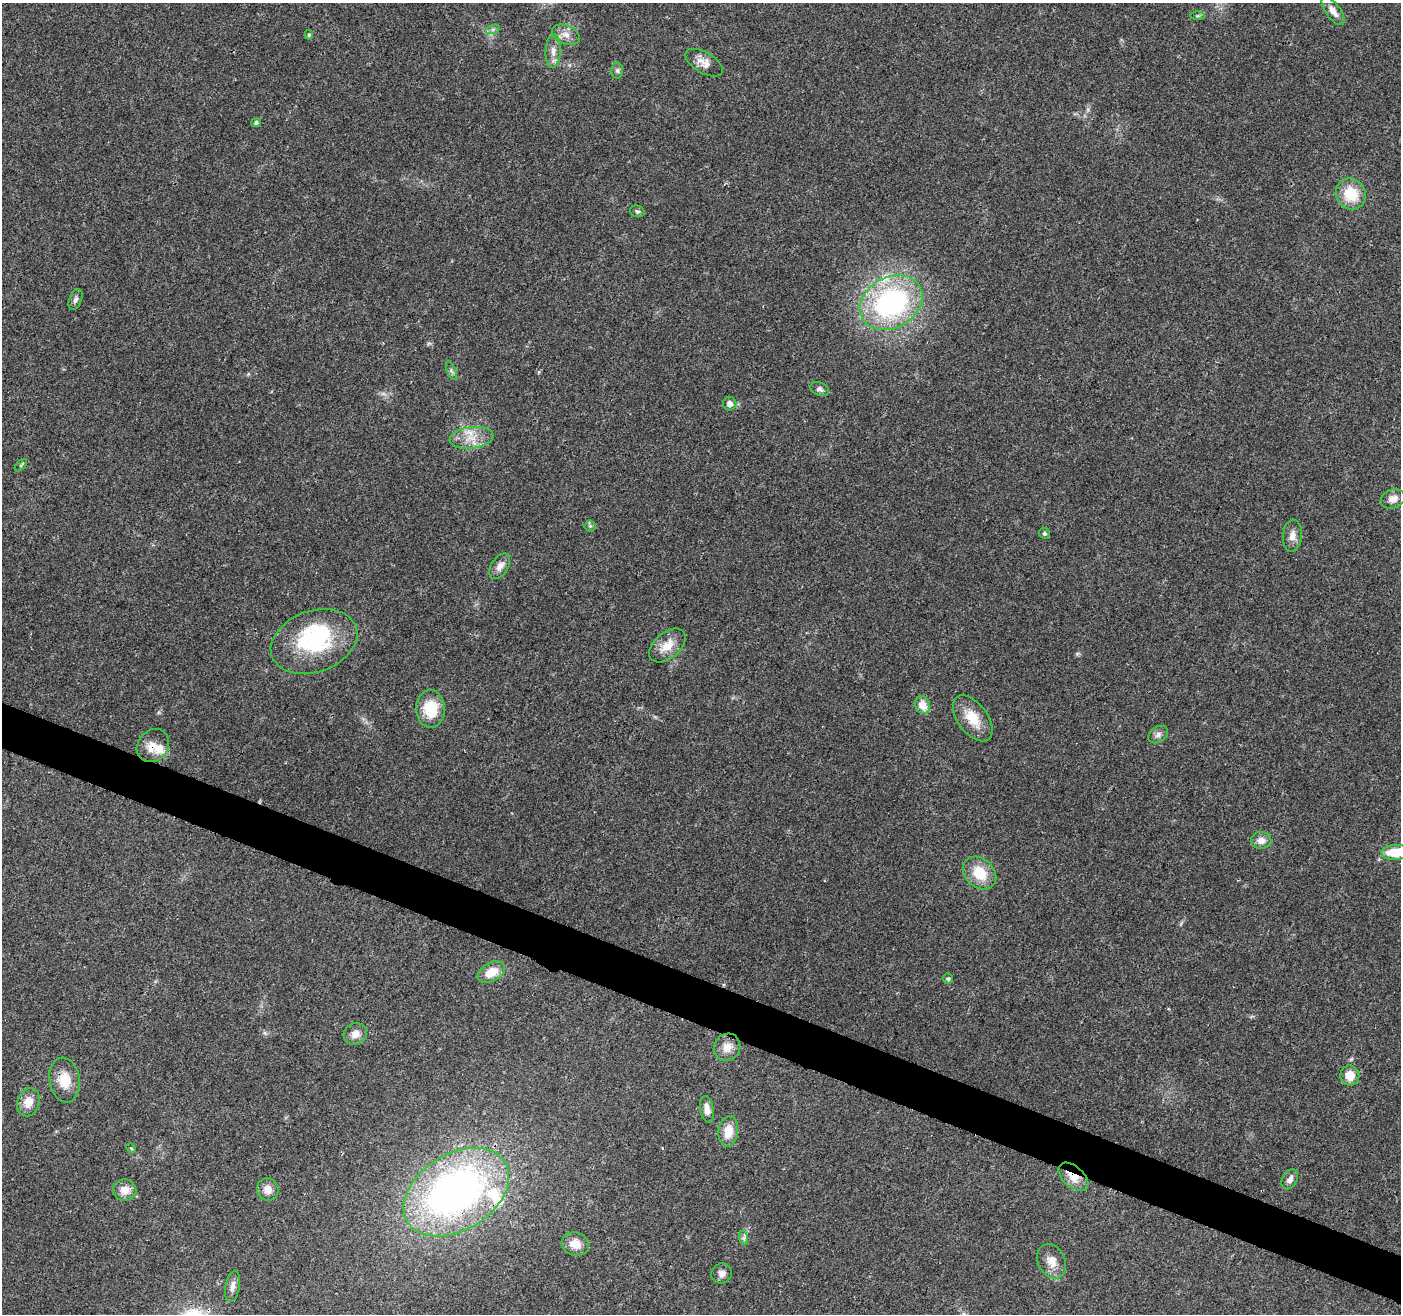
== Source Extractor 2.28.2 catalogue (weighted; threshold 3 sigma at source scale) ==
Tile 6 of 4 x 4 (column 2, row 2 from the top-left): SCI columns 1406-2804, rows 2836-4147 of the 5612 x 5735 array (HDU 1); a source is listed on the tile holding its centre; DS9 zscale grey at full resolution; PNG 1403 x 1316 px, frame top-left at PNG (2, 3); each listed source drawn as its Kron ellipse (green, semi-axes under 4 px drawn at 4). Shown black and unused: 4% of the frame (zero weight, under 3 of 4 exposures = <1% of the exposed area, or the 3 px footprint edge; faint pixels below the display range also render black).
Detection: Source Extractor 2.28.2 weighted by HDU 2 'WHT'; one run over the whole footprint, this tile lists its part. Background 0.0458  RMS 0.0038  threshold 0.017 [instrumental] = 3 sigma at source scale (4.5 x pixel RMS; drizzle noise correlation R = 1.50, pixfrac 1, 0.0396/0.0396 arcsec/px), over >= 5 px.
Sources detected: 59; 1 inside a brighter object's white glare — neither listed nor drawn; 5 inside a brighter listed object's ellipse — not listed separately; the other 53 listed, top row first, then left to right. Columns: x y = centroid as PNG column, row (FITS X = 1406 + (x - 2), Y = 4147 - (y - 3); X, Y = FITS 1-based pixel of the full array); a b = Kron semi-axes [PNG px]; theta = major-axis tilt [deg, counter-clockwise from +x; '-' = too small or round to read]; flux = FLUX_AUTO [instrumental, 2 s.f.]
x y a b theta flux
1333 11 17 7 -54 3.2
1197 16 7 4 0 0.53
493 29 7 4 19 0.82
309 35 5 4 - 0.48
566 35 14 9 -24 3.2
553 51 16 7 86 2.9
704 63 21 10 -31 3.7
617 70 8 6 -89 0.92
256 122 5 4 - 0.91
1351 194 16 14 -55 12
637 211 7 5 -18 0.71
75 299 11 6 66 1.3
891 303 33 25 29 74
451 371 10 3 -69 0.68
820 389 10 6 -24 1.3
730 404 7 6 - 2.1
472 438 22 11 7 6.2
21 465 7 4 45 0.53
1393 499 12 9 21 3
590 526 5 5 - 0.67
1044 533 6 5 - 0.78
1292 536 16 9 85 2.8
500 566 14 8 58 2.6
314 642 45 30 19 39
667 646 21 13 40 5.9
922 705 9 7 -63 4.9
430 709 19 14 -87 12
973 718 26 15 -53 8.6
1158 735 10 7 34 1.6
153 746 18 15 49 5.3
1261 840 10 8 -2 2.7
1395 852 13 7 3 9
980 873 18 14 -44 9.7
491 972 14 9 30 6.4
948 979 5 5 - 0.53
355 1034 12 10 34 3
727 1047 14 12 55 4
1350 1075 10 9 - 5
65 1080 22 15 -81 7.9
28 1102 14 11 72 4.9
707 1109 14 7 -80 2.7
728 1131 15 10 83 6.2
131 1148 5 4 - 0.45
1073 1177 18 10 -41 5.7
1290 1179 11 7 59 2
268 1189 11 11 - 3.4
125 1190 11 10 - 3.8
456 1192 57 38 32 180
744 1238 7 4 -72 0.84
575 1244 14 11 -20 4.8
1052 1261 18 13 -64 4.8
722 1273 10 10 - 2.1
232 1286 16 7 79 2.2
Overlapping masked pixels (flux is a lower limit): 3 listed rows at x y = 153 746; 1073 1177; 456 1192
Isophote crosses this tile's border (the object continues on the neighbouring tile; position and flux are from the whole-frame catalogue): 1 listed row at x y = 1395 852